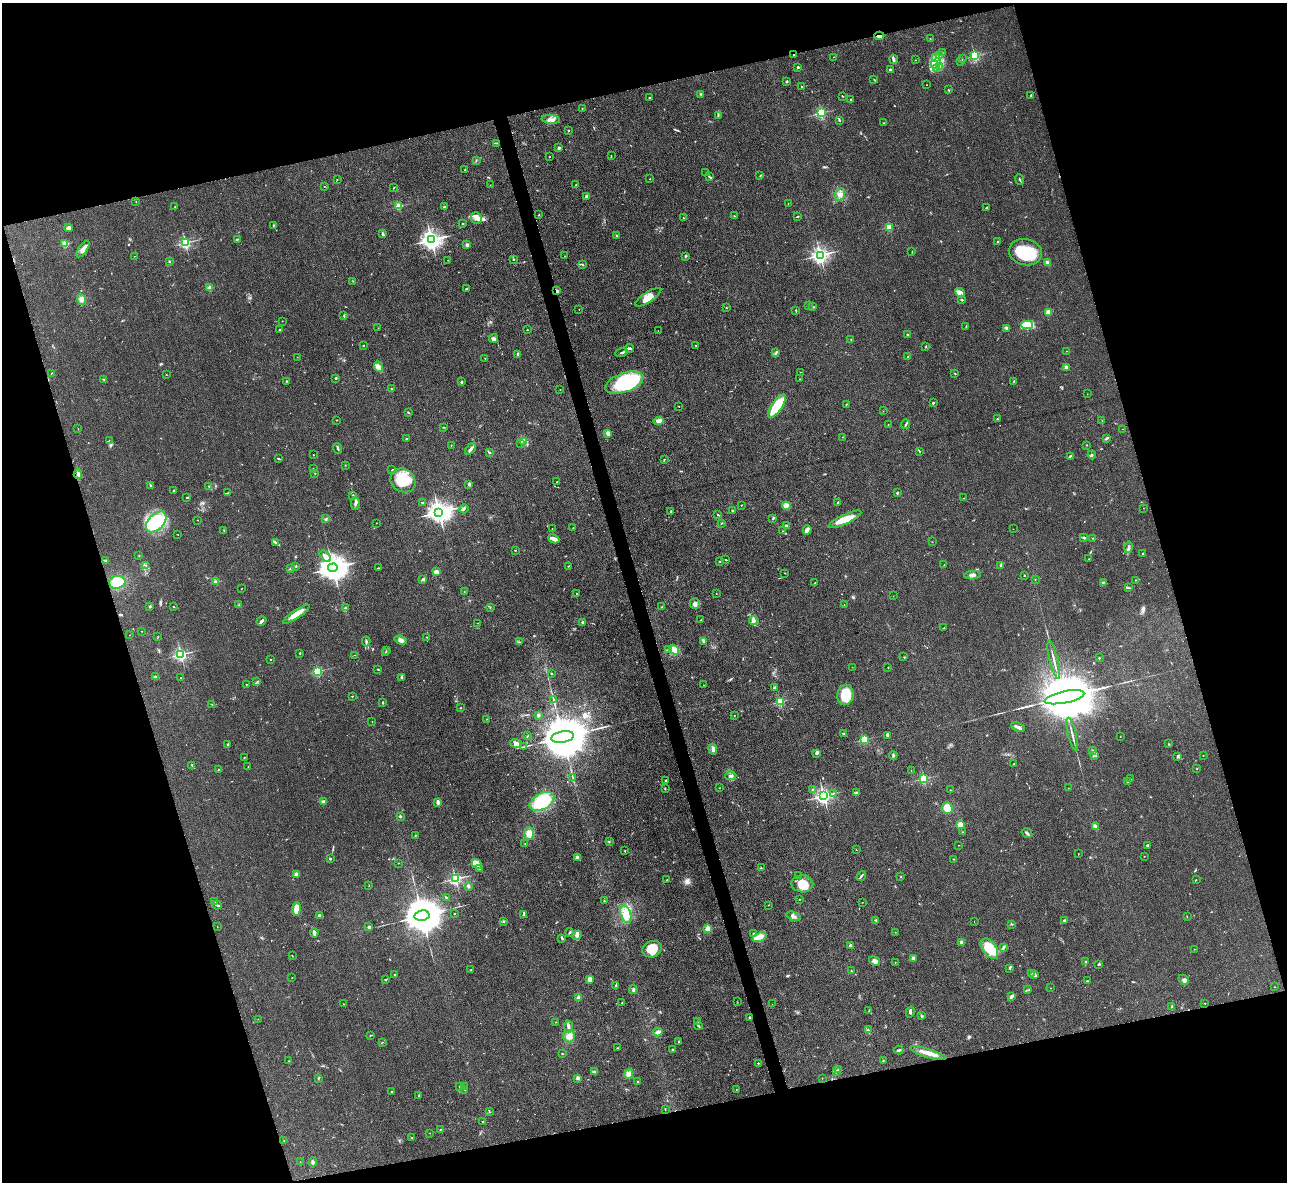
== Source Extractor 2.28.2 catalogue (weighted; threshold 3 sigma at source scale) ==
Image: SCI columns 1-5137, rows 261-4977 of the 5139 x 5115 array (HDU 1 of 3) = the unmasked area's bounding box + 8 px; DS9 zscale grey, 4 x 4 block average (1 PNG px = mean of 4 x 4 image px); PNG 1289 x 1184 px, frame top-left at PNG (2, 3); each listed source drawn as its Kron ellipse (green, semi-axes under 4 px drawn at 4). Shown black and unused: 33% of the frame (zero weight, under 3 of 4 exposures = <1% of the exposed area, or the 3 px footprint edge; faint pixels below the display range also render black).
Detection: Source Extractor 2.28.2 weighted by HDU 2 'WHT'. Background 0.059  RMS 0.0053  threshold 0.0241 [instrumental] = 3 sigma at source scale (4.5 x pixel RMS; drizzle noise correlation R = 1.50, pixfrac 1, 0.05/0.05 arcsec/px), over >= 5 px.
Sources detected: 580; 4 inside a brighter object's white glare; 1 cosmic-ray / hot-pixel residue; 2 long thin detections or spike segments (spike, bleed or trail) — neither listed nor drawn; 11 coinciding with a brighter row at this scale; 20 inside a brighter listed object's ellipse — not listed separately; of the other 542, all 500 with FLUX_AUTO >= 0.731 (the completeness limit of this list) listed and drawn (42 fainter detections not listed), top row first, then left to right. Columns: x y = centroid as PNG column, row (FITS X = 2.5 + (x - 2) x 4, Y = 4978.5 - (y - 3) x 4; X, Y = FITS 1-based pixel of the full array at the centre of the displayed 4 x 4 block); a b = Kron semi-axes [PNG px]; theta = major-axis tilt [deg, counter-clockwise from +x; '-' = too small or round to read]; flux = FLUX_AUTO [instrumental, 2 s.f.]
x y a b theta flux
879 36 5 2 - 8.9
930 39 2 2 - 0.78
942 52 2 2 - 1.6
794 55 2 2 - 3.8
939 55 2 2 - 2.5
975 56 2 2 - 390
833 57 2 2 - 1.2
936 57 2 2 - 3.4
894 59 5 3 - 5.8
962 59 2 2 - 1.3
916 60 2 2 - 2.4
961 62 2 2 - 1.4
936 63 6 4 46 18
798 67 2 2 - 17
939 67 2 2 - 3.3
937 68 2 2 - 3.7
890 69 4 2 - 4.1
874 79 2 2 - 1.6
786 82 2 2 - 19
926 85 2 2 - 0.89
802 87 2 2 - 7.7
949 90 2 2 - 1.8
700 94 3 2 - 2.3
1031 95 3 2 - 2.4
843 96 2 2 - 2.2
650 98 2 2 - 2.7
850 99 2 2 - 2.1
582 108 2 2 - 1.5
821 113 2 2 - 450
718 115 2 2 - 1.3
551 120 9 3 -5 15
839 120 3 2 - 2.4
884 123 2 2 - 1.3
568 131 2 2 - 2.7
496 143 4 2 - 3.5
559 148 2 2 - 33
611 156 2 2 - 1.2
549 157 2 2 - 1.4
476 160 2 2 - 1.3
465 170 2 2 - 1.8
706 173 2 2 - 0.73
760 176 2 2 - 1.1
709 177 2 2 - 2.4
650 179 2 2 - 2.6
1020 179 5 2 - 3
337 180 2 2 - 1.3
490 185 2 2 - 0.76
576 185 2 2 - 1.4
324 187 2 2 - 0.87
394 188 3 2 - 1.5
840 194 6 4 68 15
587 197 2 2 - 39
136 202 2 2 - 1.4
788 203 2 2 - 1.3
399 206 2 2 - 150
175 207 2 2 - 2.3
444 207 2 2 - 15
986 208 2 2 - 1.7
539 215 2 2 - 1.9
734 216 2 2 - 1.5
797 217 3 2 - 2.3
476 218 6 5 - 15
683 218 2 2 - 1.4
463 223 2 2 - 2.7
273 225 2 2 - 2.1
889 227 2 2 - 180
69 228 4 3 - 8.3
383 234 4 2 - 6.1
617 235 3 2 - 3.4
237 239 2 2 - 1.5
431 240 3 3 - 2100
997 242 2 2 - 1.6
185 243 2 2 - 530
65 244 2 2 - 130
467 245 2 2 - 47
83 249 9 3 55 17
912 252 2 2 - 1.6
1026 252 17 13 -14 150
820 255 2 2 - 1300
135 256 2 2 - 0.78
564 256 2 2 - 1.4
685 256 4 2 - 3.1
513 259 2 2 - 2.4
448 260 2 2 - 0.86
169 261 2 2 - 12
1047 262 2 2 - 10
582 265 3 2 - 3
353 281 2 2 - 0.83
210 288 2 2 - 89
466 289 3 2 - 1.3
557 291 3 2 - 4.7
960 293 6 3 -43 27
648 297 15 5 33 31
81 299 6 4 -73 16
962 300 3 2 - 3.2
808 305 2 2 - 0.86
813 307 3 2 - 3.7
726 308 2 2 - 1.6
579 309 2 2 - 1.5
796 310 2 2 - 2.5
1048 312 2 2 - 130
344 316 3 2 - 1.5
282 321 2 2 - 1.5
1027 325 5 3 - 87
966 327 2 2 - 1.1
378 328 2 2 - 0.74
1007 328 4 3 - 5.2
279 330 2 2 - 2.9
527 330 2 2 - 5.2
658 331 2 2 - 0.95
908 335 2 2 - 4
493 339 4 3 - 10
851 339 2 2 - 1.4
363 346 2 2 - 2.2
696 346 2 2 - 1.8
926 346 2 2 - 2
629 348 4 2 - 6
1067 351 2 2 - 2.2
621 353 6 2 23 5.5
776 353 4 2 - 4.5
518 354 4 2 - 3.5
297 357 2 2 - 0.82
908 357 2 2 - 8.8
485 358 2 2 - 1.2
378 366 5 3 - 11
1066 367 2 2 - 51
800 372 2 2 - 0.83
52 373 2 2 - 1.3
955 373 3 2 - 1.7
166 375 2 2 - 1
336 378 2 2 - 12
104 379 3 2 - 2.5
800 379 2 2 - 0.95
286 381 2 2 - 5.8
1014 381 2 2 - 1.7
461 382 2 2 - 17
624 383 20 9 20 310
391 389 2 2 - 2.2
560 390 2 2 - 1.1
1087 394 2 2 - 0.74
933 403 2 2 - 11
846 404 2 2 - 1.7
777 406 14 5 56 120
679 407 2 2 - 1.1
883 411 2 2 - 0.82
408 413 3 2 - 2.2
997 419 2 2 - 1.9
336 420 2 2 - 1.2
659 421 5 3 - 17
1102 421 2 2 - 0.75
906 424 5 2 - 4.6
888 425 2 2 - 1.2
443 427 2 2 - 1.7
78 429 2 2 - 0.83
1123 429 2 2 - 0.85
608 433 3 2 - 20
842 437 2 2 - 1.3
1107 438 3 2 - 3.5
406 439 2 2 - 8.7
109 440 2 2 - 0.74
524 441 3 2 - 4.2
521 443 2 2 - 1.7
451 445 2 2 - 1.2
1086 445 2 2 - 1.2
338 448 5 2 - 5.9
471 449 7 3 53 8.7
919 451 4 2 - 2
490 453 3 2 - 2.6
313 455 2 2 - 2.9
1092 455 4 2 - 3
1070 456 3 2 - 3.1
278 459 3 2 - 2.7
664 460 3 2 - 2
345 465 2 2 - 1.1
313 469 2 2 - 2.4
392 470 2 2 - 1.6
315 473 2 2 - 2.6
78 474 5 2 - 7.9
403 480 13 11 -35 120
557 482 2 2 - 2
469 484 3 2 - 4.3
150 485 3 2 - 3
209 486 2 2 - 1.5
174 491 4 2 - 4
228 493 4 2 - 3.3
897 493 2 2 - 17
353 495 2 2 - 6.2
187 498 3 2 - 2.3
964 498 3 2 - 2
838 502 2 2 - 7.3
355 503 6 3 86 7.5
423 503 3 2 - 2.7
742 505 2 2 - 1.9
786 506 4 3 - 29
1143 508 2 2 - 0.73
464 509 5 2 - 4.4
732 510 2 2 - 7.4
671 511 3 2 - 2.3
439 512 4 3 - 2900
718 515 2 2 - 1.7
326 518 2 2 - 1.5
773 518 3 2 - 3.5
845 519 18 5 24 51
197 520 2 2 - 1.1
156 522 12 7 46 280
376 523 2 2 - 0.83
721 523 2 2 - 1.3
786 526 3 3 - 12
552 528 2 2 - 1.1
573 528 2 2 - 2.3
1013 529 2 2 - 1.2
224 530 2 2 - 5.4
807 530 4 3 - 17
782 531 2 2 - 0.92
178 535 2 2 - 0.91
1084 537 4 2 - 7.6
1093 538 2 2 - 1.2
554 539 6 3 -25 23
275 542 3 2 - 4.1
932 542 2 2 - 0.88
1128 547 6 2 77 7.1
515 550 2 2 - 5.9
1143 553 2 2 - 1.8
139 556 2 2 - 1
325 556 7 4 -46 13
726 559 2 2 - 2.1
1089 559 2 2 - 1.7
106 560 3 2 - 3.2
719 562 2 2 - 5.1
146 565 2 2 - 1.2
944 565 2 2 - 1.1
1001 565 3 2 - 5.1
296 566 2 2 - 2
568 566 2 2 - 1.6
333 568 5 4 - 5300
379 568 2 2 - 1.3
291 569 4 3 - 4.3
436 572 4 3 - 18
785 573 2 2 - 1.4
972 575 8 3 4 9.5
1024 575 2 2 - 2
423 579 4 3 - 5
1035 579 2 2 - 1.1
1136 580 2 2 - 1.6
117 582 8 6 11 76
215 582 3 3 - 4.8
815 582 2 2 - 0.94
1103 582 2 2 - 2.3
1129 588 3 2 - 2.7
241 589 2 2 - 1.3
464 592 2 2 - 0.8
577 593 2 2 - 3.8
716 593 2 2 - 0.87
893 596 2 2 - 0.73
695 604 5 5 - 12
239 605 2 2 - 1.5
844 605 2 2 - 0.91
150 606 3 2 - 3.7
173 607 2 2 - 1.6
490 607 2 2 - 1.9
662 607 3 2 - 1.8
345 608 4 2 - 2.6
296 614 16 4 33 38
701 620 2 2 - 1
261 621 5 3 - 7.6
753 621 4 2 - 6.6
583 622 2 2 - 18
478 623 3 2 - 0.98
944 628 3 2 - 2.9
142 631 2 2 - 0.9
130 635 2 2 - 0.75
158 636 2 2 - 0.95
427 637 3 2 - 1.4
401 640 6 3 -20 11
366 641 5 2 - 4.4
519 642 2 2 - 1.3
704 642 3 2 - 4.2
386 650 4 2 - 4.8
668 650 3 2 - 4.2
674 650 5 3 - 14
300 653 2 2 - 2.2
386 653 2 2 - 5.2
181 654 2 2 - 750
355 655 2 2 - 1.2
904 657 2 2 - 0.83
1099 658 2 2 - 7.9
270 659 2 2 - 1.7
1054 660 19 2 -76 13
852 667 2 2 - 1.1
888 667 2 2 - 0.83
378 669 2 2 - 2.1
317 671 2 2 - 330
551 673 2 2 - 7.5
156 677 4 2 - 5.6
402 677 3 2 - 3
181 678 2 2 - 1.4
257 682 3 2 - 2.2
246 684 2 2 - 2
703 685 2 2 - 1.1
774 687 3 2 - 3.9
845 695 10 8 82 100
352 696 2 2 - 4.4
1064 697 20 6 11 53000
553 699 2 2 - 1.8
383 702 2 2 - 2.8
780 702 2 2 - 250
212 704 2 2 - 1.6
461 708 2 2 - 1.6
538 715 3 2 - 6.4
734 715 2 2 - 1.1
486 719 2 2 - 1.2
372 721 2 2 - 0.87
1018 727 7 3 -26 13
844 733 2 2 - 3.9
1072 734 17 2 -77 12
888 735 3 2 - 3.7
527 736 3 2 - 2.1
1120 736 2 2 - 1.1
563 737 11 5 10 30000
864 739 2 2 - 270
516 743 6 4 -23 12
1169 744 2 2 - 2.4
228 745 3 2 - 2.9
523 747 4 2 - 3.2
713 749 5 3 - 9.5
1093 751 2 2 - 2.5
816 754 3 3 - 5
893 756 4 2 - 5.2
1095 756 4 2 - 3.1
1203 756 2 2 - 0.89
244 757 2 2 - 1.5
1177 757 3 3 - 3.8
1014 764 2 2 - 1.3
192 765 3 2 - 3.5
248 767 2 2 - 1.2
1197 768 2 2 - 1.3
218 769 2 2 - 1.3
911 770 2 2 - 1
731 776 5 2 - 5.6
573 777 2 2 - 1.3
923 779 2 2 - 320
1131 779 2 2 - 1
666 780 2 2 - 4.1
1127 781 2 2 - 1.9
719 788 2 2 - 1.1
1068 788 2 2 - 0.8
665 789 3 2 - 1.8
813 790 2 2 - 23
950 790 2 2 - 3.1
857 793 4 3 - 7.1
833 794 2 2 - 1.2
824 796 2 2 - 1200
324 801 3 2 - 4
542 801 13 8 29 170
438 802 4 2 - 11
947 808 6 5 - 59
400 816 3 2 - 4.5
960 824 2 2 - 120
1096 827 3 2 - 5
963 832 2 2 - 0.99
529 833 6 5 - 20
1027 833 5 2 - 6.2
415 835 2 2 - 1.4
609 842 2 2 - 1.7
525 844 2 2 - 1.1
958 845 2 2 - 1.1
1148 845 4 2 - 3.8
856 850 2 2 - 0.87
625 851 2 2 - 2.4
1078 854 2 2 - 0.95
1144 856 2 2 - 1
577 857 3 2 - 3.9
330 859 2 2 - 3.4
953 859 2 2 - 1.1
398 863 2 2 - 1.2
477 864 5 3 - 11
761 868 2 2 - 1.7
480 869 3 2 - 2.1
296 874 2 2 - 49
799 876 3 2 - 2.5
861 876 5 2 - 5.1
901 877 2 2 - 1.3
455 879 2 2 - 670
667 880 2 2 - 1.9
1196 880 2 2 - 1.1
802 884 11 8 -2 49
369 885 2 2 - 1.1
468 886 3 3 - 5.6
446 897 2 2 - 3.6
799 900 2 2 - 1.3
215 901 2 2 - 1.1
604 901 3 2 - 2.2
862 902 2 2 - 0.75
217 905 5 2 - 4.9
768 905 2 2 - 0.77
296 909 6 4 83 36
455 914 2 2 - 1.8
626 914 9 5 -73 28
524 915 3 2 - 2.8
320 916 4 2 - 13
422 916 7 5 9 14000
794 916 7 3 -20 11
1187 917 2 2 - 0.96
876 920 3 2 - 2.7
1064 921 4 2 - 4.3
503 922 2 2 - 1.4
974 922 2 2 - 0.82
1011 924 2 2 - 1.1
217 927 2 2 - 0.86
369 927 3 2 - 5.9
708 929 2 2 - 150
569 932 4 2 - 3.1
895 932 2 2 - 0.75
314 933 4 2 - 11
753 933 2 2 - 1.9
577 935 4 2 - 6.7
760 937 7 4 22 42
562 938 4 2 - 4.3
962 942 2 2 - 41
851 945 2 2 - 30
1003 947 3 2 - 4.2
652 949 10 8 21 65
989 949 11 7 -53 86
1194 949 2 2 - 0.78
292 956 2 2 - 0.96
913 958 2 2 - 43
875 961 6 3 -31 16
1086 961 2 2 - 1.7
895 962 2 2 - 1.5
1099 964 2 2 - 15
1009 968 3 2 - 4.1
471 970 2 2 - 1.8
851 971 2 2 - 1.4
1031 973 2 2 - 1.4
394 974 2 2 - 3.7
1034 974 4 2 - 11
292 978 2 2 - 1.4
590 979 4 3 - 18
385 980 2 2 - 2.3
1184 980 5 3 - 6.9
1087 981 2 2 - 1.5
616 986 4 2 - 9.3
1275 987 2 2 - 0.89
1050 988 2 2 - 0.85
633 990 4 2 - 5.3
1027 990 2 2 - 1.2
578 997 3 3 - 6.8
1011 997 3 2 - 4.5
737 1002 2 2 - 0.83
622 1003 3 2 - 3.4
1205 1003 2 2 - 0.99
343 1004 2 2 - 0.8
772 1004 2 2 - 0.88
1172 1007 3 2 - 8.9
869 1010 2 2 - 1.1
910 1012 5 2 - 6.7
921 1016 3 2 - 2.4
750 1018 3 2 - 5.1
258 1019 2 2 - 0.74
698 1021 2 2 - 2.1
556 1022 2 2 - 0.91
568 1026 6 3 -85 11
698 1026 4 2 - 3.4
868 1030 3 2 - 2
658 1032 4 3 - 12
371 1035 2 2 - 2.2
569 1036 6 5 - 22
383 1042 2 2 - 0.8
679 1042 2 2 - 3.2
618 1048 2 2 - 1.5
672 1050 2 2 - 2.3
899 1050 4 2 - 4.5
928 1053 18 4 -17 34
562 1054 2 2 - 2
883 1060 2 2 - 2.3
289 1061 2 2 - 0.77
758 1063 2 2 - 6
838 1069 2 2 - 4.2
594 1072 4 3 - 6
836 1072 2 2 - 10
629 1074 5 4 - 20
318 1078 2 2 - 1.3
577 1078 2 2 - 42
822 1078 2 2 - 0.94
637 1082 2 2 - 3
460 1086 3 2 - 2.6
464 1087 2 2 - 1.1
736 1089 2 2 - 0.9
465 1090 2 2 - 1.3
392 1092 3 2 - 3.8
419 1096 3 2 - 2.4
665 1109 3 2 - 1.2
489 1111 4 2 - 1.7
483 1122 2 2 - 1.9
441 1129 3 2 - 1.6
430 1133 2 2 - 1.3
412 1138 2 2 - 1.1
284 1140 2 2 - 0.85
300 1162 2 2 - 0.73
313 1162 4 3 - 5.7
Overlapping masked pixels (flux is a lower limit): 3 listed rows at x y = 879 36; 794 55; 557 291
Diffuse or blended objects may show on this block-average render without a row.